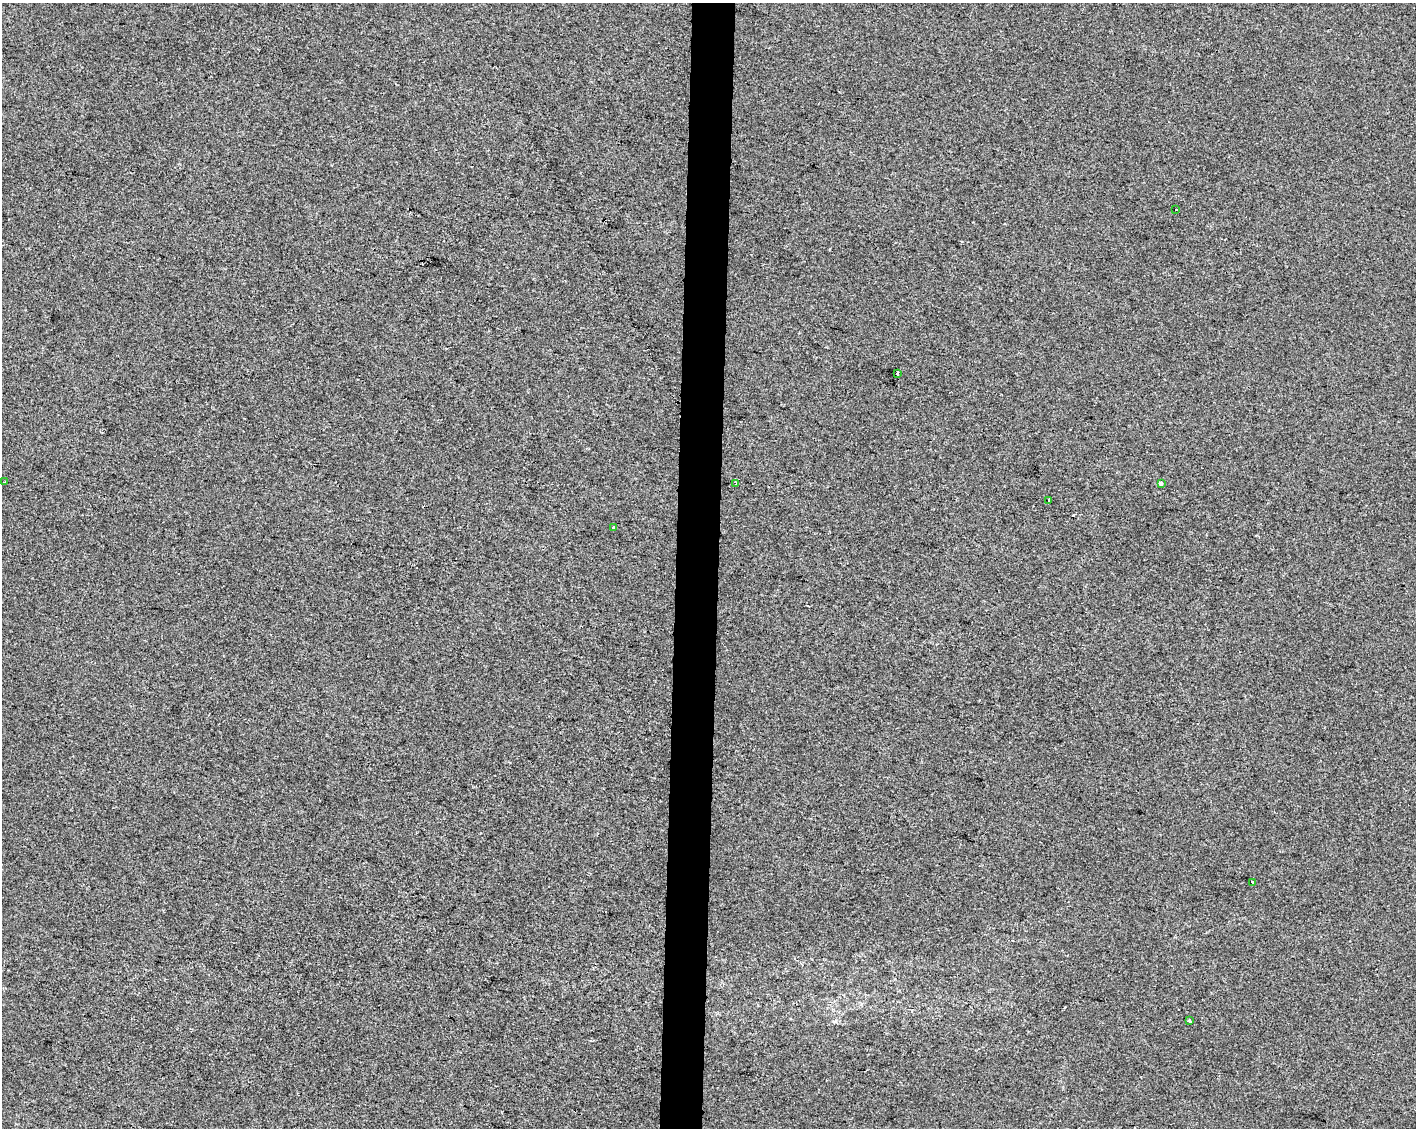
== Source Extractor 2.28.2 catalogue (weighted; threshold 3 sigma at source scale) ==
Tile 5 of 3 x 4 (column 2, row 2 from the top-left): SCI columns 1697-3110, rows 2255-3380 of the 4750 x 4514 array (HDU 1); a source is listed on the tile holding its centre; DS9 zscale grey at full resolution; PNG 1418 x 1130 px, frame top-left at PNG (2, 3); each listed source drawn as its Kron ellipse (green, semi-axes under 4 px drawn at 4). Shown black and unused: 3% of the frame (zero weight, under 2 of 3 exposures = <1% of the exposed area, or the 3 px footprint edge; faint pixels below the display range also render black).
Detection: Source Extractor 2.28.2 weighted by HDU 2 'WHT'; one run over the whole footprint, this tile lists its part. Background 8.29e-04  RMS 0.0059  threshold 0.0267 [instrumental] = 3 sigma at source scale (4.5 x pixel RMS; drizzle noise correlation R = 1.50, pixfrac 1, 0.0396/0.0396 arcsec/px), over >= 5 px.
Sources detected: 11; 2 cosmic-ray / hot-pixel residue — neither listed nor drawn; the other 9 listed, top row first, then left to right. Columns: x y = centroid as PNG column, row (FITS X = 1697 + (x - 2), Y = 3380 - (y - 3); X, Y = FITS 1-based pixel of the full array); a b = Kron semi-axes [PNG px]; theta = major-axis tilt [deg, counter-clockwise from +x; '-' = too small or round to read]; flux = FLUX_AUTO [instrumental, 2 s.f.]
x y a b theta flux
1176 210 3 3 - 2
897 373 4 3 - 2.7
5 482 3 2 - 0.69
736 483 3 3 - 2.6
1161 483 4 3 - 4.2
1049 500 3 3 - 3.2
614 527 3 3 - 2.5
1252 882 4 3 - 3.4
1189 1020 4 3 - 2.2